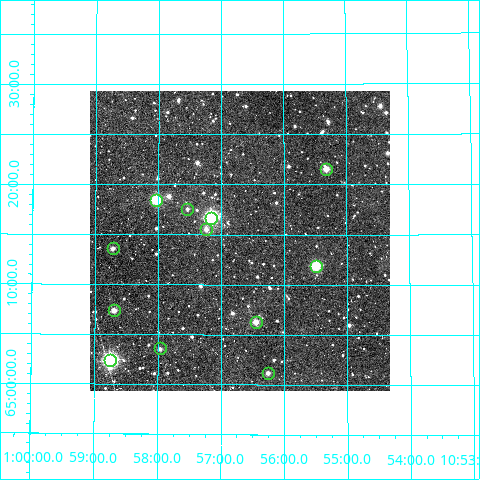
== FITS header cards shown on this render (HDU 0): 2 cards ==
NAXIS1  =                  300
NAXIS2  =                  300

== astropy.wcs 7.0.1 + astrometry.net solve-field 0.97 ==
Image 300 x 300 px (HDU 0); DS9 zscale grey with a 90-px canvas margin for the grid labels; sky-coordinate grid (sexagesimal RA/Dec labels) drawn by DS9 from the SOLVED WCS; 12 Tycho-2 reference stars matched to detected sources circled (green)
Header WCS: RA---TAN/DEC--TAN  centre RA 10:56:42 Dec +65:14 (164.18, +65.24 deg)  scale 6 arcsec/px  FOV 30.0' x 30.0'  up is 0 deg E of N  parity normal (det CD < 0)
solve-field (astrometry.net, Tycho-2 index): VERIFIED the header's WCS against the Tycho-2 star catalogue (verified at 2 index scales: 11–12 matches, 0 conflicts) and refined it, rather than solving blind
Solved WCS: RA---TAN-SIP/DEC--TAN-SIP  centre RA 10:56:42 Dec +65:14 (164.18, +65.24 deg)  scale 6 arcsec/px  FOV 30.0' x 30.0'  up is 0 deg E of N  parity normal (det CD < 0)
The solver's refit moves the header's centre by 2.4 arcsec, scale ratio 1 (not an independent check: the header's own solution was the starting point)
Tycho-2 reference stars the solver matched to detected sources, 12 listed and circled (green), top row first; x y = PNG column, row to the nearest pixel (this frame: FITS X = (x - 90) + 1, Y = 300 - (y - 91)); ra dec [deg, ICRS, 3 dp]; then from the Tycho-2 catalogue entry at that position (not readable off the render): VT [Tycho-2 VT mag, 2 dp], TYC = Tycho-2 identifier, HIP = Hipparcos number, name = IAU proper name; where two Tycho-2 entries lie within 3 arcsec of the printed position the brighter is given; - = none
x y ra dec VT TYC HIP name
326 169 163.831 +65.359 11.34 4151-1195-1 - -
156 200 164.510 +65.308 10.03 4151-1165-1 - -
187 209 164.386 +65.293 12.27 4151-1143-1 - -
211 218 164.288 +65.278 8.42 4151-1127-1 53535 -
206 229 164.310 +65.259 11.81 4151-1102-1 - -
113 248 164.681 +65.226 11.86 4151-1073-1 - -
316 266 163.873 +65.198 9.97 4151-957-1 - -
114 310 164.674 +65.123 11.11 4151-899-1 - -
256 322 164.112 +65.105 11.44 4151-958-1 - -
160 348 164.491 +65.059 12.43 4151-998-1 - -
110 360 164.686 +65.039 8.62 4151-1002-1 - -
268 373 164.064 +65.020 11.76 4151-1046-1 - -